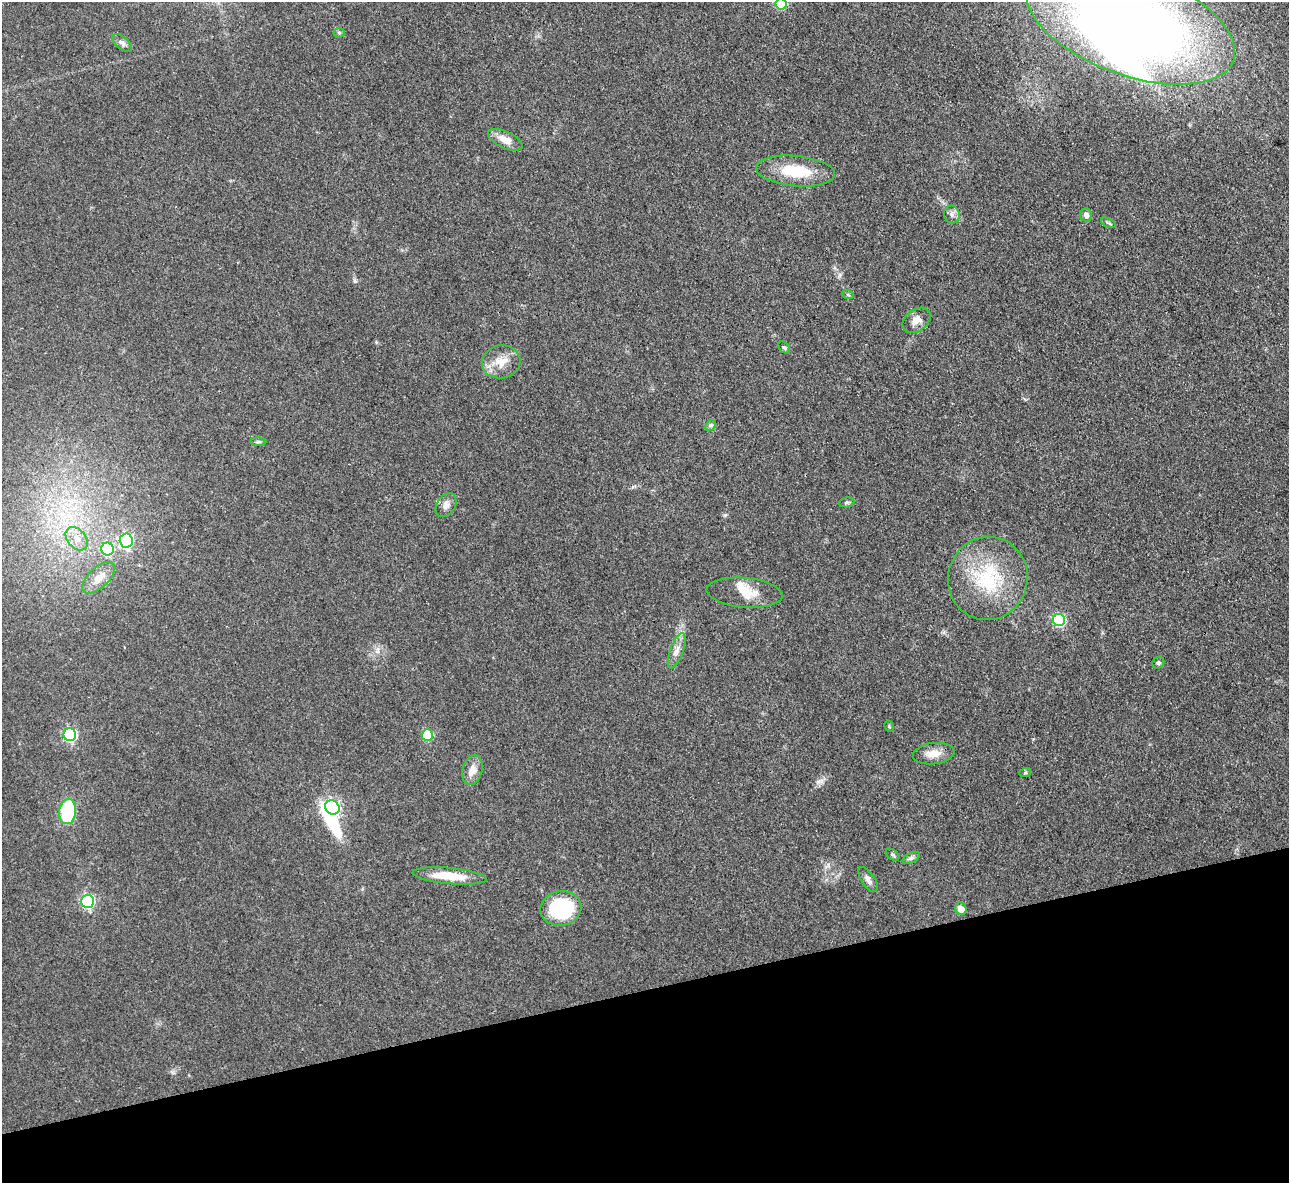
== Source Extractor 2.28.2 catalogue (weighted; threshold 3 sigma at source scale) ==
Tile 14 of 4 x 4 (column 2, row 4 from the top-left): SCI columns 1287-2573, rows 142-1322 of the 5146 x 5128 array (HDU 1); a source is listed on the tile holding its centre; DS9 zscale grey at full resolution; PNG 1291 x 1185 px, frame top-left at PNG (2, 2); each listed source drawn as its Kron ellipse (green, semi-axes under 4 px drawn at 4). Shown black and unused: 16% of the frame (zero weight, under 3 of 4 exposures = <1% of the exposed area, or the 3 px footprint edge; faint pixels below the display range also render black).
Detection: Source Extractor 2.28.2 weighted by HDU 2 'WHT'; one run over the whole footprint, this tile lists its part. Background 0.0978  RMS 0.0066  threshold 0.0297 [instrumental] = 3 sigma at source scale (4.5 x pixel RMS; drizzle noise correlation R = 1.50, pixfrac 1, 0.05/0.05 arcsec/px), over >= 5 px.
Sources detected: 44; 2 inside a brighter object's white glare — neither listed nor drawn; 1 inside a brighter listed object's ellipse — not listed separately; the other 41 listed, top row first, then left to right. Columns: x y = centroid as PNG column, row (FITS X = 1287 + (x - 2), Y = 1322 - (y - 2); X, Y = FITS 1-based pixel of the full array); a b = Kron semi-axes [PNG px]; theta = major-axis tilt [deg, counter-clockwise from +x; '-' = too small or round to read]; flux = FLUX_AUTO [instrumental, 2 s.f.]
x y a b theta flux
781 4 6 5 - 32
1131 23 109 52 -20 720
339 33 5 5 - 0.98
122 43 12 6 -41 2.5
505 140 18 8 -25 8.4
796 171 40 15 -5 26
952 215 9 8 - 2.7
1086 215 6 6 - 3.1
1109 223 8 4 -27 1.1
848 295 6 4 -20 0.87
916 320 15 11 36 5.7
784 348 7 5 -46 1.1
501 362 19 16 12 12
711 425 6 4 44 1.3
258 442 8 4 1 1.1
847 502 8 5 7 1.2
446 505 13 9 56 4
77 539 13 9 -49 6.6
126 540 7 6 - 86
107 549 6 6 - 59
99 578 20 10 43 7.8
988 578 42 40 74 52
745 593 38 14 -5 13
1059 620 6 6 - 70
677 651 19 6 70 4.9
1158 663 6 5 - 1.2
889 726 6 4 -61 0.79
70 735 6 6 - 93
427 735 6 5 - 35
934 754 21 10 7 7.9
472 770 15 10 75 6.3
1025 773 6 4 19 0.9
332 807 8 7 - 170
68 812 13 8 83 47
892 855 8 4 -38 1.2
911 858 9 5 27 1.7
449 876 37 8 -5 17
868 880 14 6 -56 3.4
88 901 6 6 - 100
561 908 20 17 10 51
961 909 6 5 - 5.2
Isophote crosses this tile's border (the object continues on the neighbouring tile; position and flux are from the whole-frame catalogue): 2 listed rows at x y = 781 4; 1131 23
Unlisted compact peaks at least as high as the median listed source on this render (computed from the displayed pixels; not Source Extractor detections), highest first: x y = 355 281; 725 515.